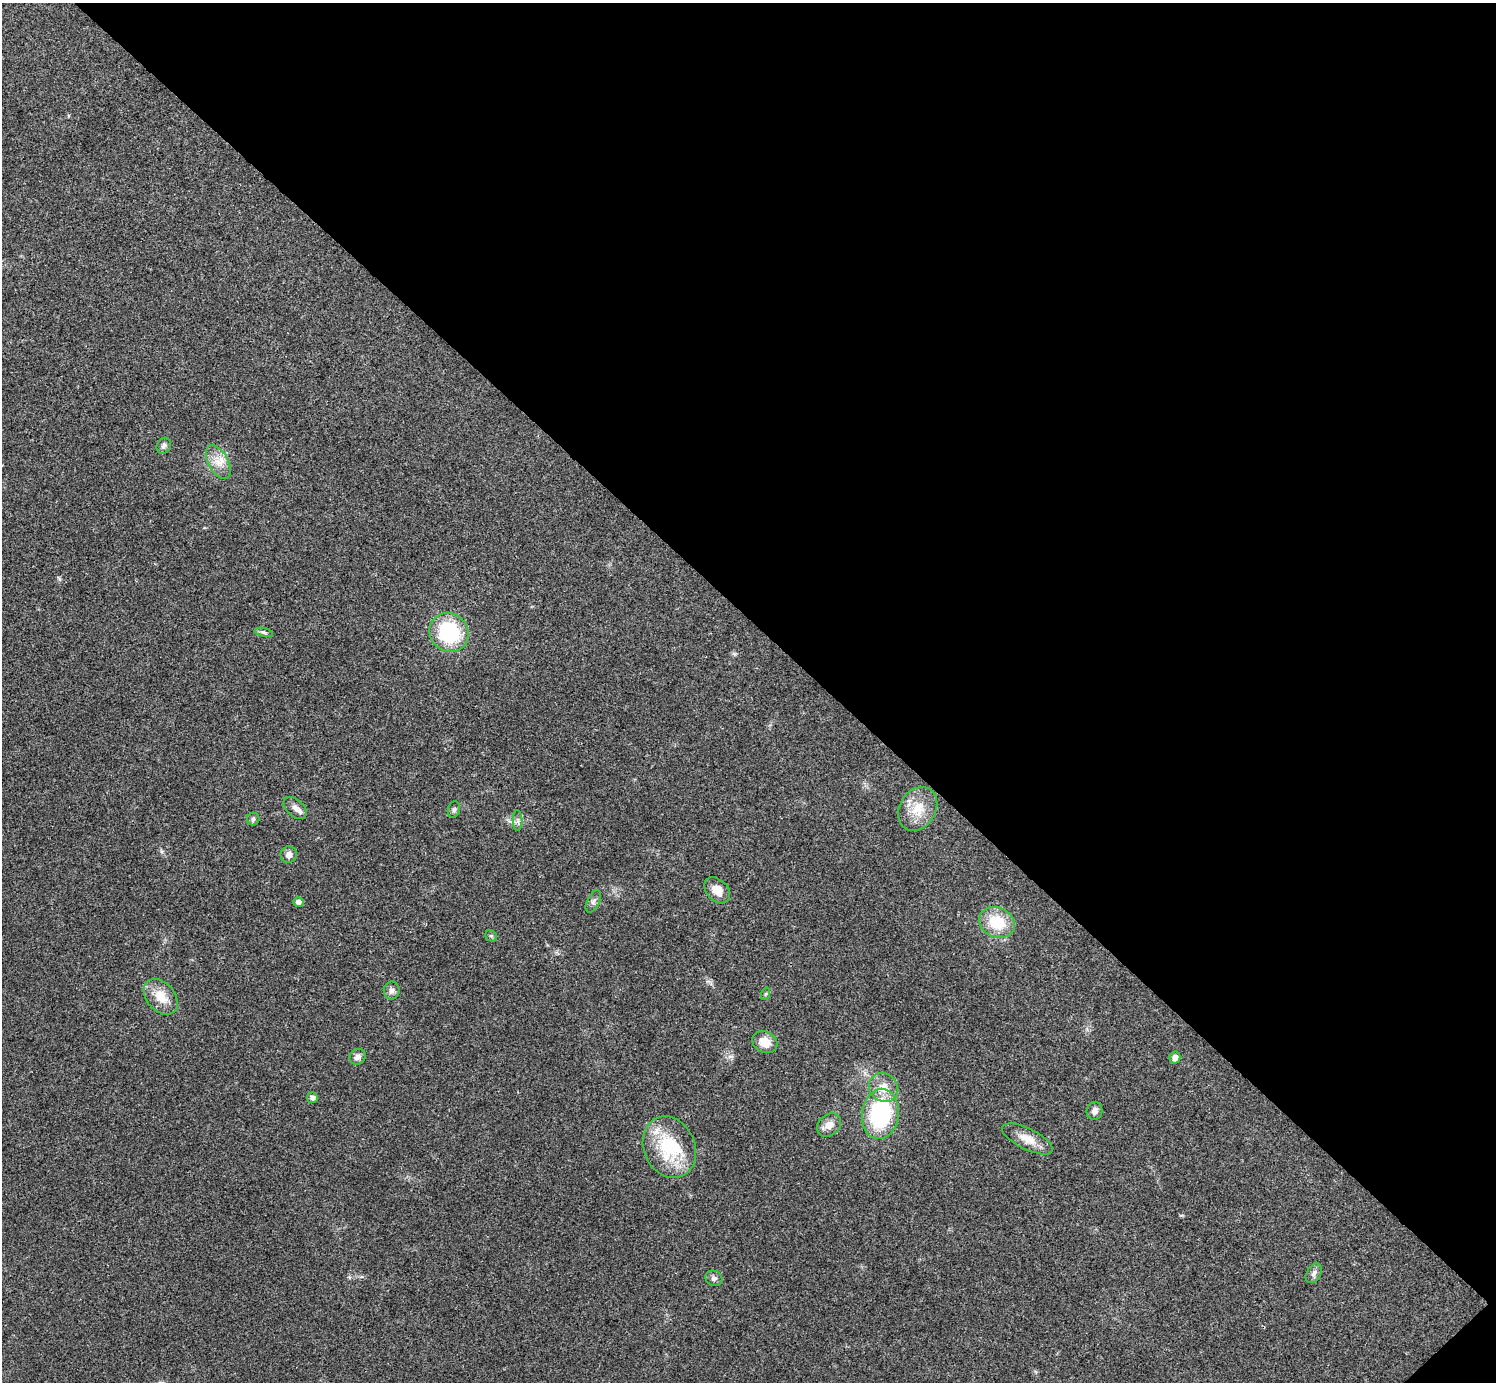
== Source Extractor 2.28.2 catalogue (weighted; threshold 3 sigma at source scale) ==
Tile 8 of 4 x 4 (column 4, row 2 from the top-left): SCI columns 4507-6000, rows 2922-4301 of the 6012 x 6012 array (HDU 1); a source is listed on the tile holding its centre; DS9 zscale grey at full resolution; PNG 1498 x 1384 px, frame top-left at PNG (2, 3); each listed source drawn as its Kron ellipse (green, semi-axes under 4 px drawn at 4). Shown black and unused: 45% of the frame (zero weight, under 3 of 4 exposures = <1% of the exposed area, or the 3 px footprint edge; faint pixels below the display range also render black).
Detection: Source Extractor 2.28.2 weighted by HDU 2 'WHT'; one run over the whole footprint, this tile lists its part. Background 0.0198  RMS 0.0038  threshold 0.0169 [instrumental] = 3 sigma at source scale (4.5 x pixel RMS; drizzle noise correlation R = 1.50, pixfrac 1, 0.05/0.05 arcsec/px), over >= 5 px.
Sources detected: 30; all 30 listed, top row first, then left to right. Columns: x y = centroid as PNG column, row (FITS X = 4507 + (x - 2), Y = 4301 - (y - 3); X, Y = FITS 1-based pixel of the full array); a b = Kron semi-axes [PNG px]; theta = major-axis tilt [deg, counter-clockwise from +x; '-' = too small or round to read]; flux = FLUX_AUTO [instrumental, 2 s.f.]
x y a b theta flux
164 446 8 7 - 1.3
218 462 18 10 -61 4.6
264 632 9 4 -13 0.84
449 632 20 19 - 28
295 808 13 8 -41 2.2
454 809 8 6 73 0.91
918 809 23 18 59 8.6
253 819 6 6 - 0.78
518 821 10 5 -89 1.1
289 855 8 8 - 2.1
717 890 15 10 -46 4.3
593 901 12 6 63 1.3
298 902 5 5 - 1.4
997 922 18 15 -24 13
491 936 6 5 - 0.56
392 991 9 8 - 1.6
765 994 6 4 70 0.52
161 997 20 14 -49 6.7
765 1042 13 10 -28 4.8
357 1057 8 7 - 1.7
1175 1058 6 5 - 1.9
884 1088 15 13 -42 5.5
312 1098 5 5 - 1.3
1094 1111 9 7 78 1.8
880 1114 25 18 82 40
829 1125 13 10 41 3.1
1027 1139 28 10 -26 5.1
669 1147 32 25 -65 24
1314 1273 11 7 60 1.4
714 1278 9 7 -27 1.3